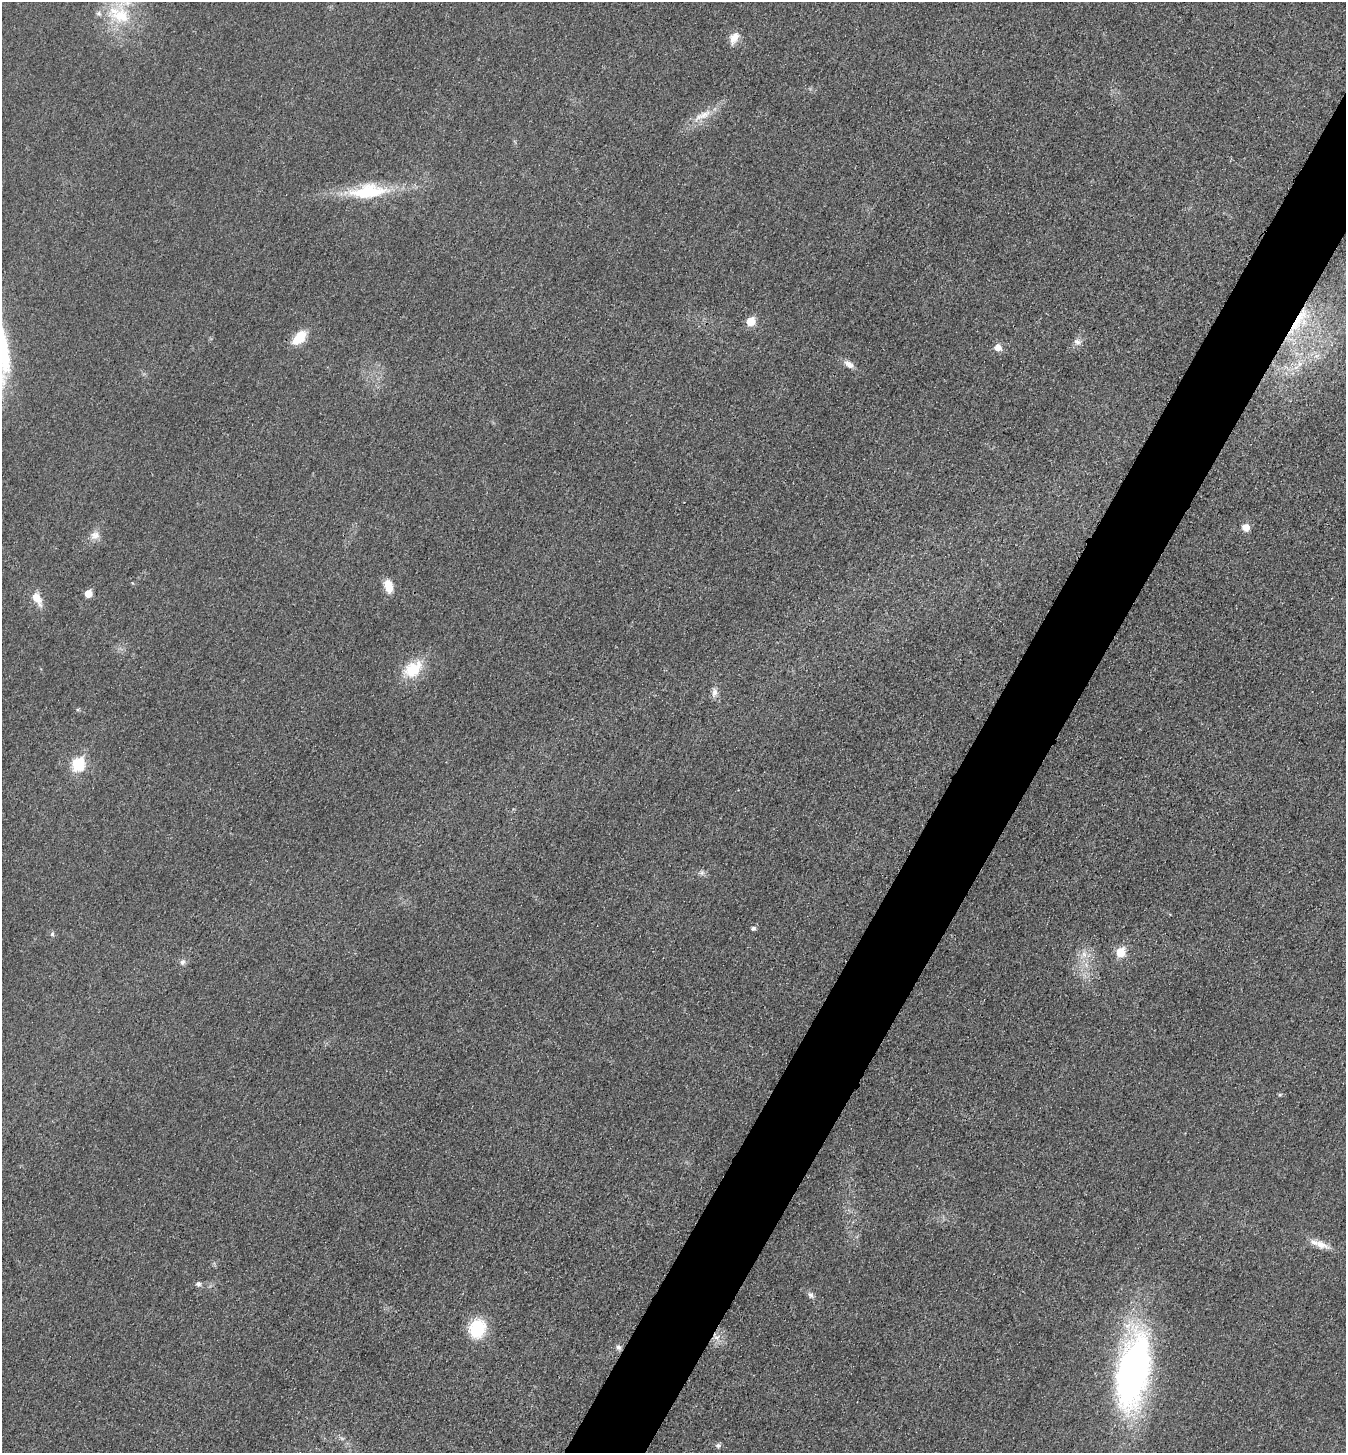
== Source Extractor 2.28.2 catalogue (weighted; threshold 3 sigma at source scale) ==
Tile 10 of 4 x 4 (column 2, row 3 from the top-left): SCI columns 1512-2855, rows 1471-2921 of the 5850 x 5845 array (HDU 1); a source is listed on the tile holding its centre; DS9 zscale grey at full resolution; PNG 1348 x 1455 px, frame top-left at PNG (2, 2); no overlay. Shown black and unused: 5% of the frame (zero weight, under 3 of 4 exposures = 2% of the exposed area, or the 3 px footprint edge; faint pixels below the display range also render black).
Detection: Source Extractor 2.28.2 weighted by HDU 2 'WHT'; one run over the whole footprint, this tile lists its part. Background 0.0192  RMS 0.0054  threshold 0.0243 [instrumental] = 3 sigma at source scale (4.5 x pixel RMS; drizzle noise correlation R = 1.50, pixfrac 1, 0.05/0.05 arcsec/px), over >= 5 px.
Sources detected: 36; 1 inside a brighter listed object's ellipse — not listed separately; the other 35 listed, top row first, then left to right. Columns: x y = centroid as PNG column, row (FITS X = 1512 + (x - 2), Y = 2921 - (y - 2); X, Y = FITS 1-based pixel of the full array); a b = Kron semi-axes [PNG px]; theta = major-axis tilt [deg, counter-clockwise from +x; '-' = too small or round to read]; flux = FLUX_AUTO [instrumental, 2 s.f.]
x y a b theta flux
121 16 31 22 -18 26
734 38 16 10 62 5
702 115 31 8 26 8.2
368 191 47 17 5 32
750 321 6 6 - 13
1298 321 52 10 58 20
299 337 15 9 44 15
1077 342 9 7 -20 2.2
997 347 6 6 - 5.6
1316 356 7 4 18 1.4
849 364 15 7 -36 3.4
1296 367 7 4 19 1.6
1246 527 8 8 - 4.1
95 535 13 11 21 4
388 586 16 9 -75 6.7
88 593 5 5 - 8.4
37 598 18 9 -59 7
413 669 26 18 36 17
714 692 12 8 82 2.8
78 764 7 6 - 46
702 873 7 6 - 1.4
753 928 6 5 - 1.4
52 934 6 5 - 1.1
1120 952 6 6 - 19
1084 954 10 6 -63 3.1
182 962 8 7 - 1.7
1280 1094 6 4 1 0.71
1320 1244 22 9 -20 6
198 1284 6 5 - 1.8
811 1295 10 6 -55 1.7
477 1328 16 14 71 28
716 1337 10 5 20 2.2
618 1347 8 7 - 1.5
1133 1372 88 34 79 190
718 1445 7 6 - 1.3
Overlapping masked pixels (flux is a lower limit): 1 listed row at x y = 1298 321